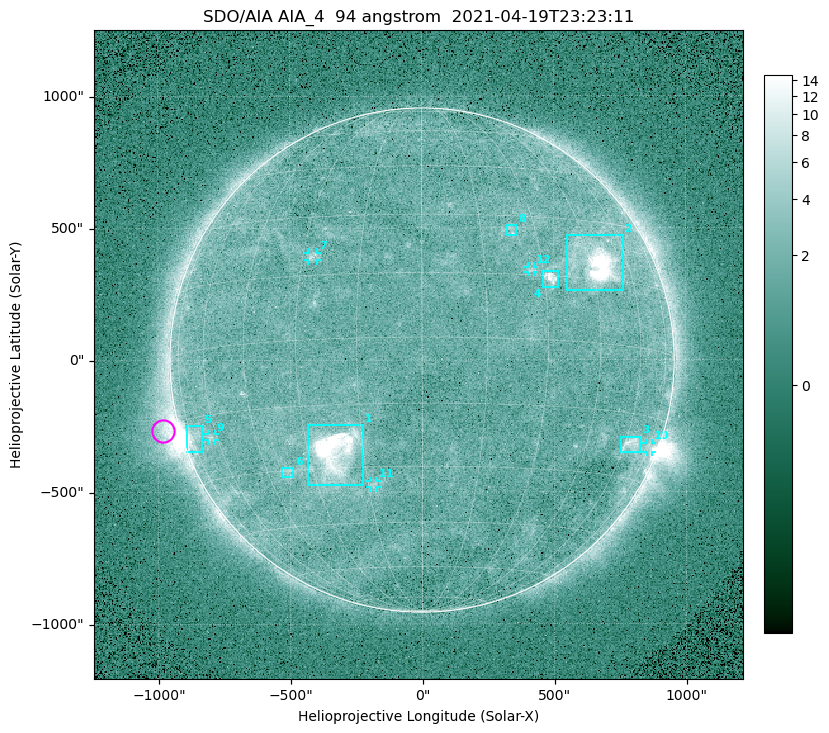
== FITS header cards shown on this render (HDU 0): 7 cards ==
TELESCOP= 'SDO/AIA '
INSTRUME= 'AIA_4   '
WAVELNTH=                   94
WAVEUNIT= 'angstrom'
DATE-OBS= '2021-04-19T23:23:11.12'
CTYPE1  = 'HPLN-TAN'
CTYPE2  = 'HPLT-TAN'

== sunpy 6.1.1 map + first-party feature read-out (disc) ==
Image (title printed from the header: SDO/AIA AIA_4  94 angstrom  2021-04-19T23:23:11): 512 x 512 px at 4.8 arcsec/px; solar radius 955 arcsec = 199 px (full disc in frame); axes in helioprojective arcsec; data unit not stated in the header (colour bar unlabelled)
Orientation: roll -0.138 deg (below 1 deg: not rotated)
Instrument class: DISC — disc imager (sunpy class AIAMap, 94 A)
Bright regions (active regions / flare kernels): reference = the median radial profile (limb darkening/brightening removed); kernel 5 px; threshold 5 sigma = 2.45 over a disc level ~1.75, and >= 1.15x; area >= 9 px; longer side >= 5 px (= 24 arcsec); searched inside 0.97 R_sun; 12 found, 12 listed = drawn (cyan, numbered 1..; 5 of them under ~33 arcsec drawn as corner ticks so the feature stays visible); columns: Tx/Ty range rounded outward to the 10 arcsec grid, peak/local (2 s.f.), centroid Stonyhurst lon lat
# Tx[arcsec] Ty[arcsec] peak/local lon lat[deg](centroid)
1 -430..-220 -470..-240 42 -23 -26
2 550..760 260..470 26 +47 +19
3 750..830 -350..-290 4.6 +63 -22
4 460..520 270..340 6.9 +32 +14
5 -900..-830 -350..-250 6 -73 -19
6 -540..-490 -440..-410 2.8 -38 -30
7 -430..-390 380..410 3.3 -27 +20
8 320..360 470..510 2.7 +23 +26
9 -810..-780 -300..-280 2.8 -63 -20
10 850..870 -350..-310 3 +75 -22
11 -200..-170 -480..-450 2.8 -14 -35
12 400..430 330..360 2.7 +27 +16
Off-limb structures (1.02-1.3 R_sun): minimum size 50 px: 7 found; the strongest spans PA ~85..115 deg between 1.02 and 1.22 R_sun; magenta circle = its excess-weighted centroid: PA ~105 deg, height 1.06 R_sun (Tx ~-980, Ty ~-270 arcsec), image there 5.1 x the reference